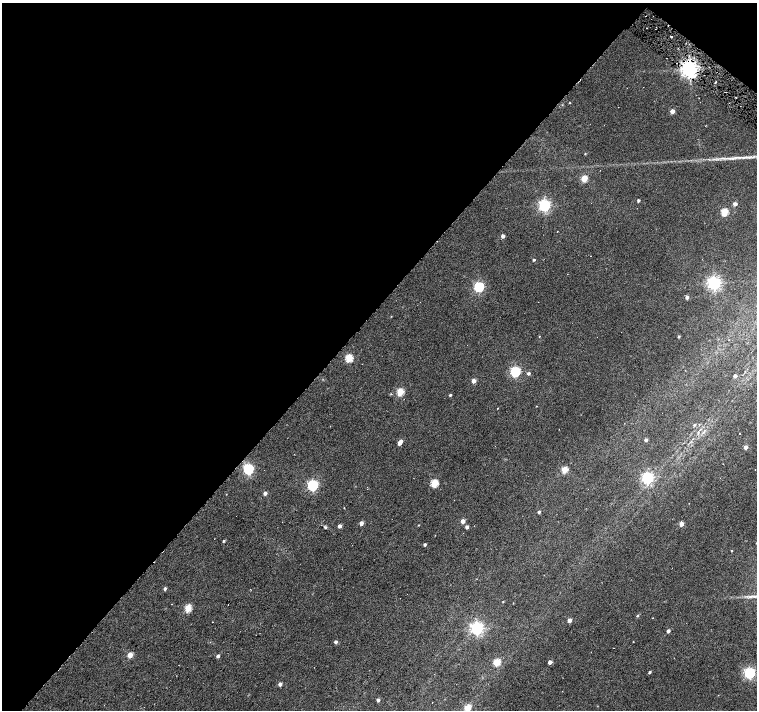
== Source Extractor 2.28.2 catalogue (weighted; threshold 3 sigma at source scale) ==
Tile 2 of 4 x 4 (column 2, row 1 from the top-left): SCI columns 1512-3021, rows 4483-5897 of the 6041 x 6067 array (HDU 1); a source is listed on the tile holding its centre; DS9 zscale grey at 2 x 2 block average (1 PNG px = mean of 2 x 2 image px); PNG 759 x 712 px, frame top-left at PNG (2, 3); no overlay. Shown black and unused: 45% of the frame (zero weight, under 3 of 6 exposures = <1% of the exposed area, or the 3 px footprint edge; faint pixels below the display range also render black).
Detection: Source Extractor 2.28.2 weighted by HDU 2 'WHT'; one run over the whole footprint, this tile lists its part. Background 0.0217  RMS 0.0052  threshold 0.0214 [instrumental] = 3 sigma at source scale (4.09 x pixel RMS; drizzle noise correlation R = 1.36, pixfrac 0.8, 0.0396/0.0396 arcsec/px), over >= 5 px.
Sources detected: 80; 3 cosmic-ray / hot-pixel residue — not listed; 2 inside a brighter listed object's ellipse — not listed separately; the other 75 listed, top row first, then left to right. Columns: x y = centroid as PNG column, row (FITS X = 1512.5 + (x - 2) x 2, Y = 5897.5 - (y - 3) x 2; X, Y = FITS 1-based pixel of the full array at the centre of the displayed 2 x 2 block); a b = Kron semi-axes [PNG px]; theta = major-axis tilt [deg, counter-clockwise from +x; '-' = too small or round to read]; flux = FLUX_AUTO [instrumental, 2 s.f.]
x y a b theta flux
671 36 2 2 - 0.69
689 69 4 4 - 690
715 82 3 2 - 1
736 98 2 2 - 0.57
570 103 2 2 - 0.6
672 111 3 3 - 9.3
585 154 3 3 - 0.78
750 157 10 3 6 4.2
734 158 10 3 11 4.3
584 178 3 3 - 27
638 200 3 2 - 2.2
735 204 3 3 - 5.6
545 205 4 4 - 220
724 212 3 3 - 37
503 236 3 3 - 5.2
591 256 2 2 - 0.38
534 260 2 2 - 1.7
714 283 4 4 - 350
479 286 4 4 - 130
687 297 3 3 - 3.4
391 316 3 2 - 0.45
539 336 2 2 - 0.69
679 336 3 2 - 1.6
349 358 3 3 - 50
515 371 4 4 - 140
528 373 3 3 - 2.5
735 376 2 2 - 4.8
473 381 3 3 - 9
400 392 3 3 - 41
391 394 3 2 - 0.8
450 395 3 2 - 1.5
536 406 2 2 - 0.48
694 425 3 3 - 1.7
646 440 3 2 - 2.7
400 441 3 2 - 5.9
746 447 3 3 - 5.3
248 469 4 4 - 110
564 469 3 3 - 29
755 470 2 2 - 0.38
647 478 4 4 - 210
435 483 3 3 - 48
313 485 4 4 - 170
265 493 3 3 - 4.2
344 508 2 2 - 0.53
539 512 3 2 - 2.1
463 521 3 3 - 11
361 523 3 2 - 6.4
681 524 3 3 - 9.2
418 525 3 2 - 0.49
340 526 3 3 - 4.9
325 527 3 3 - 1.9
467 527 3 3 - 4.2
223 541 3 2 - 1.3
425 544 3 2 - 2.7
731 550 2 2 - 0.82
165 588 3 3 - 2.5
751 596 7 4 16 3.5
503 602 2 2 - 0.74
188 608 3 3 - 40
637 616 3 2 - 1.4
570 620 3 3 - 7.7
212 622 2 2 - 0.6
477 628 4 4 - 300
668 631 2 2 - 4.3
336 642 3 2 - 3.4
633 642 2 2 - 0.54
130 655 3 3 - 16
218 656 3 3 - 3
497 662 3 3 - 41
550 662 3 3 - 5.5
650 672 3 2 - 2
750 673 4 4 - 180
280 684 3 2 - 5
378 700 3 2 - 3.4
468 708 3 3 - 34
Isophote crosses this tile's border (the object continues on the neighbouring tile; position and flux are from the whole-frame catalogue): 1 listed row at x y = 468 708